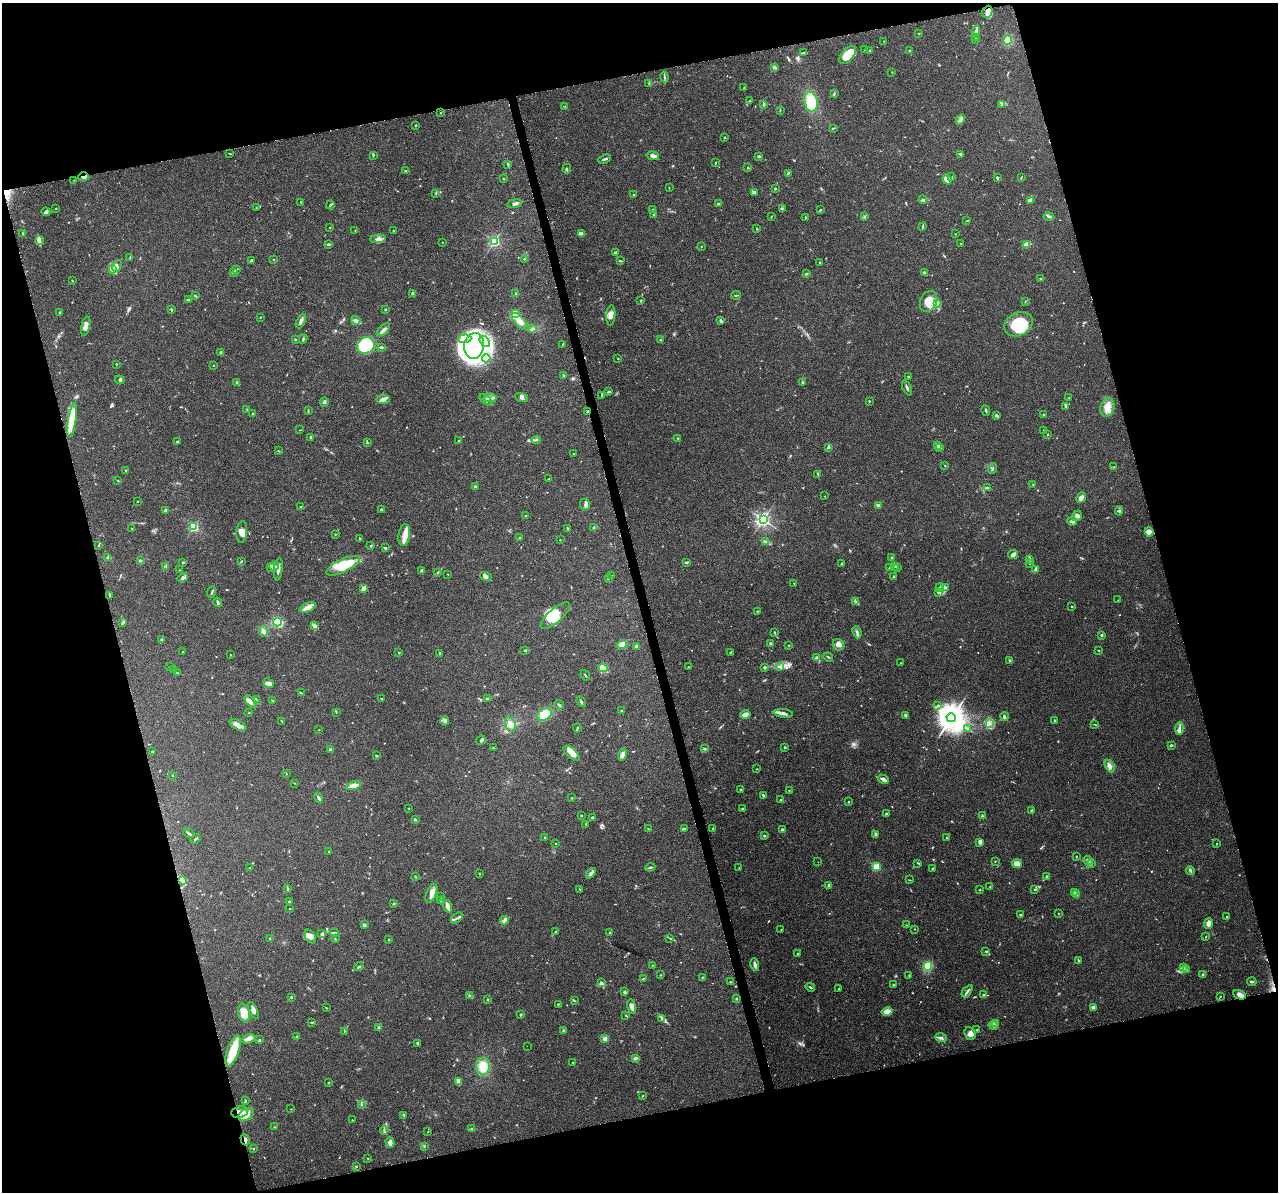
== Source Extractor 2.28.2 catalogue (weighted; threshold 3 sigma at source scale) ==
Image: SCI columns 2-5105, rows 48-4807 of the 5108 x 4904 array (HDU 1 of 3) = the unmasked area's bounding box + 8 px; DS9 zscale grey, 4 x 4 block average (1 PNG px = mean of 4 x 4 image px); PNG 1280 x 1194 px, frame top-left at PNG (2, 3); each listed source drawn as its Kron ellipse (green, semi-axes under 4 px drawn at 4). Shown black and unused: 31% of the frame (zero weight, under 3 of 6 exposures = <1% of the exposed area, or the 3 px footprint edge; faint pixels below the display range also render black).
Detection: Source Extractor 2.28.2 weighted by HDU 2 'WHT'. Background 0.0444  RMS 0.0026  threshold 0.0106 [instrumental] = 3 sigma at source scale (4.09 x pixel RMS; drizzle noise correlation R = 1.36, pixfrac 0.8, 0.0396/0.0396 arcsec/px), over >= 5 px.
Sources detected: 707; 7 too faint to see at this stretch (4 x 4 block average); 3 inside a brighter object's white glare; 4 cosmic-ray / hot-pixel residue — neither listed nor drawn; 12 coinciding with a brighter row at this scale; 45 inside a brighter listed object's ellipse — not listed separately; of the other 636, all 500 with FLUX_AUTO >= 0.574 (the completeness limit of this list) listed and drawn (136 fainter detections not listed), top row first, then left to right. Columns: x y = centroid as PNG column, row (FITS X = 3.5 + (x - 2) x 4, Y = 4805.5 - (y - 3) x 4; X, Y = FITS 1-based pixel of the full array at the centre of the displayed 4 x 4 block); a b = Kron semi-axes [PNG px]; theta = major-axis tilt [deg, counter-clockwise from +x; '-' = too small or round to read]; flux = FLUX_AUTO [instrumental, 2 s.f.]
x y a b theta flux
987 12 6 5 - 8.9
976 32 6 2 79 6.6
919 33 2 2 - 0.82
975 37 2 2 - 0.84
975 40 2 2 - 0.85
1008 40 5 4 - 11
884 41 2 2 - 0.66
865 50 3 2 - 0.71
909 50 3 2 - 0.77
870 51 2 2 - 1.2
803 53 2 2 - 0.8
848 55 11 6 49 48
774 67 4 2 - 1.9
892 72 2 2 - 0.81
664 77 5 2 - 2
649 83 3 2 - 0.73
744 87 3 2 - 0.66
834 94 2 2 - 0.61
750 101 3 2 - 1.1
811 102 10 6 -79 51
764 104 4 2 - 2.1
1002 105 3 2 - 1.6
565 106 2 2 - 0.62
780 110 3 2 - 0.87
440 113 2 2 - 0.58
960 120 5 3 - 5.4
416 125 2 2 - 1.5
833 128 2 2 - 0.97
724 137 2 2 - 1.4
230 153 3 2 - 0.81
961 154 4 2 - 3.3
373 155 3 2 - 1.6
653 156 6 3 -14 4.8
759 156 3 2 - 2
605 159 6 2 22 3.1
715 163 3 2 - 0.85
508 164 3 2 - 1.1
748 167 2 2 - 1.2
567 169 5 2 - 1.6
405 171 2 2 - 1.4
788 173 4 2 - 1.7
84 177 5 3 - 4.7
952 177 2 2 - 0.93
997 177 3 2 - 1.2
1021 177 2 2 - 0.76
503 179 2 2 - 0.71
947 179 5 3 - 16
74 180 2 2 - 0.61
669 188 2 2 - 0.58
775 188 2 2 - 1.5
755 192 3 2 - 1.1
436 193 3 2 - 1.2
634 195 2 2 - 0.74
923 200 4 2 - 1.5
1031 201 3 2 - 1.8
301 202 2 2 - 0.95
515 203 7 2 9 3.2
718 203 3 2 - 1.4
330 205 4 2 - 1.8
56 208 2 2 - 0.65
256 208 2 2 - 0.73
782 208 2 2 - 0.9
652 210 2 2 - 1.1
820 210 2 2 - 0.89
46 212 4 4 - 3.3
654 215 3 2 - 1.2
771 216 2 2 - 0.7
805 217 3 2 - 0.74
865 217 3 2 - 1.1
1049 217 5 2 - 2.4
967 221 3 2 - 1.1
922 227 3 2 - 1.4
330 228 2 2 - 0.71
756 228 3 2 - 0.77
393 230 2 2 - 1.3
355 231 2 2 - 0.68
23 233 3 2 - 1.1
581 234 3 2 - 9
955 234 2 2 - 0.72
378 239 8 4 3 5.9
40 241 4 2 - 3.3
494 241 2 2 - 240
442 242 2 2 - 0.68
328 244 4 2 - 2.4
961 244 2 2 - 0.77
1026 245 4 2 - 17
701 247 2 2 - 0.75
616 253 3 2 - 3.2
130 257 3 2 - 0.85
274 259 2 2 - 0.6
524 259 2 2 - 0.67
251 260 3 2 - 1.2
620 261 4 2 - 1.4
820 263 2 2 - 1
117 266 6 4 66 4.1
236 269 2 2 - 0.88
113 270 4 3 - 3
233 272 2 2 - 1.2
924 272 3 2 - 1.4
806 274 3 2 - 1.8
1041 279 3 2 - 1.7
72 280 2 2 - 0.85
412 293 2 2 - 6.9
516 294 2 2 - 3.1
736 295 5 2 - 1.5
195 296 3 2 - 1.5
188 299 2 2 - 1.9
641 300 3 2 - 1.1
928 301 11 8 63 26
1025 301 3 2 - 0.78
937 303 2 2 - 1.4
172 309 2 2 - 0.94
385 309 2 2 - 1.7
60 312 2 2 - 0.9
516 313 3 3 - 1.8
611 315 10 4 85 7.9
260 317 2 2 - 0.76
356 320 5 3 - 4.1
301 321 8 3 65 4.3
520 321 10 5 -48 13
721 321 3 2 - 2.9
1018 324 15 11 27 53
86 326 10 4 76 9.1
532 329 4 2 - 3.1
383 330 8 3 43 5.4
295 339 2 2 - 3.8
303 339 4 2 - 1.6
465 339 7 3 5 6.8
660 340 2 2 - 0.83
485 341 6 4 -53 9.1
562 344 3 2 - 0.83
366 345 9 8 - 77
474 346 13 10 84 230
381 347 4 3 - 1.9
221 353 3 2 - 2.7
486 358 4 2 - 2.6
618 358 2 2 - 0.64
116 364 2 2 - 0.98
213 365 2 2 - 0.62
564 376 3 2 - 1.6
908 376 2 2 - 1.1
119 380 5 2 - 1.8
237 382 3 2 - 0.88
802 382 3 2 - 1.3
907 388 8 2 -67 3.1
609 392 3 2 - 2.4
602 395 3 2 - 1
490 398 6 2 2 4
521 398 7 3 -20 4.3
1069 398 2 2 - 0.66
383 399 6 3 6 7
486 400 7 3 -39 4.8
869 401 2 2 - 0.93
324 402 5 2 - 2
1066 406 2 2 - 1
1107 407 10 6 72 13
247 409 2 2 - 0.66
308 411 3 2 - 1.2
986 411 5 2 - 1.8
588 412 2 2 - 6.3
252 414 3 2 - 0.85
1043 414 2 2 - 0.94
996 415 4 3 - 2.4
72 420 17 4 81 37
300 430 3 2 - 0.67
1044 431 2 2 - 0.66
1048 434 3 2 - 0.82
311 437 2 2 - 7.4
678 438 2 2 - 0.69
536 440 5 2 - 1.8
458 441 2 2 - 1.8
177 442 3 2 - 1.1
367 443 3 2 - 0.86
938 445 3 3 - 3.1
829 447 4 2 - 1.5
939 448 3 2 - 1.8
279 451 3 2 - 0.8
574 454 2 2 - 1.3
945 466 2 2 - 0.99
1114 467 2 2 - 0.67
992 469 5 2 - 1.8
126 471 3 2 - 1
818 474 3 2 - 1.1
549 479 2 2 - 0.74
118 480 2 2 - 0.84
1033 484 2 2 - 0.76
475 487 4 2 - 2
987 488 4 3 - 2.3
825 496 2 2 - 0.97
1081 497 6 3 48 7
137 501 2 2 - 1.9
585 504 6 5 - 4.2
878 505 3 2 - 5.1
300 507 2 2 - 0.8
381 509 2 2 - 2
165 510 3 2 - 2
1119 511 4 3 - 2.2
526 516 2 2 - 0.69
1077 516 5 4 - 4.4
763 519 2 2 - 410
1072 521 5 2 - 4.9
194 527 2 2 - 140
594 527 4 2 - 1.4
132 528 3 2 - 0.91
568 529 3 2 - 1.8
242 532 11 5 85 9.3
1149 532 4 4 - 12
335 535 2 2 - 0.89
404 535 11 5 81 15
359 538 2 2 - 1.1
519 538 2 2 - 1
560 540 2 2 - 0.58
765 542 4 2 - 2.2
99 545 3 2 - 1.2
371 546 2 2 - 3.4
385 548 2 2 - 2.4
1013 554 5 4 - 5
892 557 2 2 - 2.1
108 558 3 2 - 5.6
1030 559 2 2 - 1.3
140 560 3 2 - 2.2
183 562 2 2 - 1.7
241 562 2 2 - 0.71
686 562 3 2 - 2.2
1030 563 3 2 - 1.3
841 564 3 2 - 1.4
166 566 2 2 - 0.98
274 566 5 4 - 5.3
343 566 18 6 26 53
895 566 3 2 - 1.6
271 567 3 3 - 5.3
889 568 2 2 - 0.62
898 568 2 2 - 1.1
278 569 11 3 83 6.2
179 570 2 2 - 0.62
422 570 3 2 - 3.1
1035 570 3 3 - 2.4
438 572 2 2 - 0.88
448 574 2 2 - 0.71
611 576 2 2 - 0.89
893 576 3 2 - 1.1
486 577 6 4 -16 3.8
183 578 5 4 - 3.7
608 578 2 2 - 0.95
794 583 2 2 - 0.92
945 587 3 3 - 2.4
363 588 4 2 - 7.6
940 588 4 3 - 3.2
212 592 6 2 68 1.9
938 592 2 2 - 1.1
110 595 3 3 - 1.8
1118 600 2 2 - 0.62
855 601 4 3 - 2.7
218 602 5 2 - 2.6
308 607 8 4 21 7.4
1072 607 2 2 - 1.1
757 611 2 2 - 0.92
555 615 19 7 41 27
123 622 3 2 - 1.7
277 622 4 3 - 34
314 626 4 3 - 2.7
263 631 5 4 - 4.3
774 632 3 2 - 1.2
857 632 6 2 -68 3
1101 635 2 2 - 3.1
162 639 2 2 - 1
770 643 2 2 - 2.4
622 644 5 4 - 9.7
788 645 2 2 - 0.66
838 645 6 5 - 7.4
636 647 4 2 - 1.7
525 650 3 2 - 1.2
1099 650 2 2 - 0.78
183 651 2 2 - 0.58
730 652 3 2 - 1
399 653 2 2 - 3.3
439 653 2 2 - 1.2
230 655 2 2 - 0.71
828 657 5 2 - 1.5
817 658 2 2 - 16
1010 660 3 2 - 2.7
901 663 2 2 - 0.67
780 666 4 2 - 1.8
169 667 2 2 - 1.8
688 667 2 2 - 0.94
765 667 3 2 - 1.8
603 668 5 2 - 3
173 669 2 2 - 1.9
177 673 2 2 - 0.65
585 675 6 2 -53 1.3
269 683 6 3 -39 5.2
301 693 3 2 - 1.2
382 699 3 2 - 0.88
487 699 3 2 - 2.4
256 700 3 3 - 1.8
250 701 7 3 -48 6.1
272 701 2 2 - 1
581 702 5 2 - 2
559 705 5 2 - 2.1
937 705 2 2 - 0.82
622 710 2 2 - 1.3
249 713 2 2 - 0.7
336 713 2 2 - 0.62
783 713 9 3 -5 5.8
545 714 8 5 39 28
745 715 5 3 - 11
905 715 3 2 - 2.7
1004 716 5 3 - 2.5
951 718 5 4 - 2600
282 721 2 2 - 0.82
445 721 5 4 - 3.7
1054 721 3 2 - 1.4
989 723 2 2 - 0.86
1095 724 2 2 - 0.82
238 725 9 4 -27 8.3
510 725 7 5 -73 8.4
577 728 4 2 - 1.7
968 729 2 2 - 0.67
1179 729 6 2 85 3.8
319 730 2 2 - 0.59
481 740 5 2 - 1.7
1171 745 3 2 - 1.7
785 747 3 2 - 1.1
494 748 4 2 - 1.5
705 749 4 2 - 1.4
330 750 3 2 - 4.2
152 751 2 2 - 3.4
572 753 10 4 -41 14
622 755 6 3 68 8.1
377 756 3 2 - 1.1
1109 766 7 3 -61 6.7
757 769 2 2 - 0.59
286 774 2 2 - 0.6
172 775 2 2 - 0.88
883 779 6 2 -29 7.4
294 783 2 2 - 0.67
354 785 7 3 16 11
740 790 2 2 - 1.7
789 790 2 2 - 0.67
763 795 3 2 - 2.1
318 798 5 2 - 2.6
572 798 2 2 - 0.69
781 800 3 2 - 1.2
849 802 2 2 - 0.93
409 809 2 2 - 0.64
742 809 2 2 - 0.87
1031 810 2 2 - 0.97
887 814 3 2 - 2.4
581 815 2 2 - 0.9
983 816 2 2 - 0.9
592 817 3 2 - 1.6
415 820 3 2 - 1.8
586 824 2 2 - 0.69
684 828 3 2 - 1
648 829 3 2 - 0.72
713 829 4 2 - 1.5
782 829 2 2 - 4.1
189 833 6 2 -30 2.7
876 835 4 3 - 3.2
764 836 3 2 - 1.4
545 837 2 2 - 0.68
947 838 2 2 - 0.88
196 839 5 2 - 2.1
980 842 3 2 - 7.6
556 844 2 2 - 0.92
1217 844 2 2 - 0.76
329 852 2 2 - 0.78
1076 857 3 2 - 0.96
995 861 2 2 - 1
1088 861 4 3 - 2.7
818 862 2 2 - 0.6
918 863 3 2 - 0.78
1017 864 5 4 - 10
1091 864 2 2 - 1
650 867 5 2 - 1.8
876 867 2 2 - 80
249 868 2 2 - 0.58
739 868 2 2 - 0.59
932 868 2 2 - 0.87
1190 870 4 2 - 2.7
479 873 2 2 - 0.7
591 873 6 3 48 3.7
415 876 3 2 - 1
1047 877 2 2 - 1.1
183 880 2 2 - 0.85
910 880 3 2 - 0.86
829 885 3 2 - 4.5
990 887 2 2 - 0.6
288 889 3 2 - 1.5
580 889 2 2 - 0.8
1034 889 2 2 - 1.2
980 890 2 2 - 0.84
1075 892 3 3 - 2.2
431 893 10 5 68 11
1076 894 3 2 - 8.8
441 897 2 2 - 0.77
441 900 3 2 - 2.9
289 902 2 2 - 2.6
394 903 2 2 - 1.2
448 906 6 2 -69 14
290 909 2 2 - 1
1058 913 2 2 - 0.67
1020 915 2 2 - 1.3
1226 917 3 2 - 1.6
457 918 7 2 35 2.6
504 920 4 3 - 3.4
1208 923 5 3 - 10
364 925 2 2 - 9
907 925 2 2 - 0.65
915 929 2 2 - 0.67
781 930 2 2 - 0.72
556 931 3 2 - 1.3
334 933 4 2 - 2.2
610 933 4 2 - 1.6
322 934 3 2 - 1.8
310 937 7 5 -56 6.4
1206 937 3 2 - 0.91
269 938 2 2 - 1
670 938 2 2 - 0.73
335 939 2 2 - 0.93
389 940 2 2 - 1
985 951 2 2 - 0.69
797 954 2 2 - 0.92
1078 960 3 2 - 1.6
755 964 6 3 -77 4.9
652 965 2 2 - 0.73
928 966 4 3 - 33
359 967 5 2 - 1.7
1184 968 2 2 - 0.65
1187 969 3 2 - 0.9
661 975 2 2 - 0.76
909 975 3 2 - 0.86
1202 975 3 2 - 1.4
702 977 2 2 - 0.99
643 979 4 2 - 1.1
601 982 3 2 - 2.2
730 982 2 2 - 1
1252 982 4 2 - 1.7
894 985 2 2 - 0.8
810 987 5 2 - 1.9
839 989 2 2 - 0.79
967 991 7 2 53 2.9
625 992 3 3 - 2.1
983 995 4 2 - 1.7
1239 995 7 4 -23 7.3
470 996 3 2 - 1.2
1220 996 2 2 - 0.76
291 997 2 2 - 1.6
736 998 2 2 - 1
488 999 3 2 - 1
574 1001 2 2 - 0.88
558 1004 2 2 - 1.2
632 1007 7 4 -77 8
1093 1007 2 2 - 5.4
326 1008 3 2 - 0.87
253 1010 9 3 -64 6.3
887 1011 5 3 - 14
244 1013 9 5 -77 21
521 1015 3 2 - 1.3
626 1015 3 2 - 0.97
661 1019 3 2 - 1.6
311 1022 2 2 - 0.86
996 1023 2 2 - 0.75
993 1025 4 3 - 3.7
379 1027 3 2 - 1.1
563 1030 2 2 - 1.4
977 1030 2 2 - 1.9
345 1031 2 2 - 0.59
970 1033 6 5 - 7.2
296 1037 3 2 - 0.92
941 1038 6 3 -17 3.4
249 1039 7 4 16 6.5
605 1039 4 3 - 5
260 1040 3 2 - 1.5
417 1043 3 2 - 1.6
527 1046 2 2 - 0.68
233 1051 16 6 70 35
635 1058 3 3 - 3.4
573 1063 2 2 - 1
483 1066 8 7 - 21
459 1081 4 3 - 7.6
328 1082 2 2 - 0.71
642 1096 3 2 - 0.87
245 1101 3 2 - 1.7
361 1104 4 2 - 1.1
291 1109 2 2 - 0.57
240 1112 8 6 10 11
246 1114 8 5 30 12
404 1115 4 2 - 1.2
352 1120 2 2 - 0.65
274 1127 2 2 - 0.74
471 1129 3 2 - 1.4
384 1131 4 2 - 1.9
428 1131 2 2 - 0.63
245 1140 6 3 -73 4.3
390 1143 5 3 - 7.1
424 1146 3 2 - 1.1
254 1148 2 2 - 1.1
368 1158 2 2 - 0.91
356 1167 3 2 - 0.96
Overlapping masked pixels (flux is a lower limit): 4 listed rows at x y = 84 177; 588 412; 240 1112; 245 1140
Diffuse or blended objects may show on this block-average render without a row.